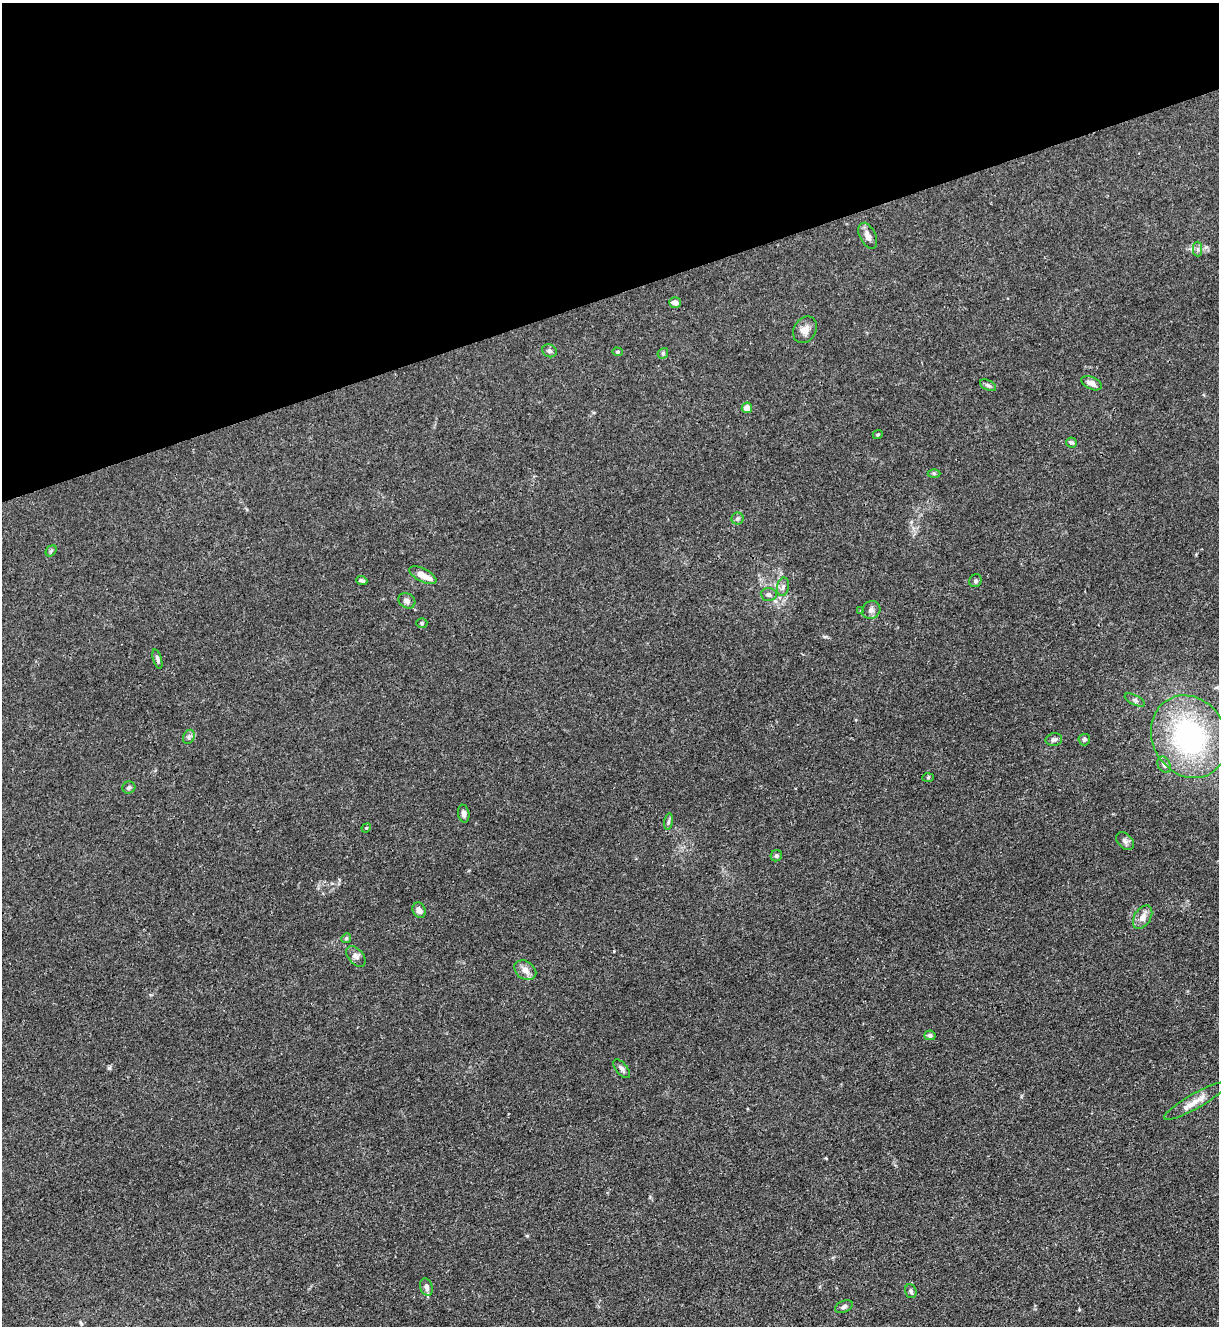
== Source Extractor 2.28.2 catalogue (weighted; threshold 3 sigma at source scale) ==
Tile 3 of 4 x 4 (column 3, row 1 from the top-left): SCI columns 2582-3798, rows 3978-5301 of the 5287 x 5305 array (HDU 1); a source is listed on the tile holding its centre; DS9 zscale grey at full resolution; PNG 1221 x 1328 px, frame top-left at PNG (2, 3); each listed source drawn as its Kron ellipse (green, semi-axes under 4 px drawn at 4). Shown black and unused: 22% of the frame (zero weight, under 3 of 4 exposures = <1% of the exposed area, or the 3 px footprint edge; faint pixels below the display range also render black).
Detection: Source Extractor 2.28.2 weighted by HDU 2 'WHT'; one run over the whole footprint, this tile lists its part. Background 0.0313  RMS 0.0027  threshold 0.0121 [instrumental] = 3 sigma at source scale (4.5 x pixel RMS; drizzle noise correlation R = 1.50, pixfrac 1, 0.05/0.05 arcsec/px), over >= 5 px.
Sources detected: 50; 1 inside a brighter listed object's ellipse — not listed separately; the other 49 listed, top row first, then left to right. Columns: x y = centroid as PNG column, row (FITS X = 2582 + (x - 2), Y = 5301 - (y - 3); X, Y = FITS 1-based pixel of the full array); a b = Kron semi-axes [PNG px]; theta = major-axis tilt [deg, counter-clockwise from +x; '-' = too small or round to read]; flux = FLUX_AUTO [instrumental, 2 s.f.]
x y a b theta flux
868 236 14 7 -64 1.9
1198 249 7 4 -89 0.64
675 303 6 5 - 1.2
805 330 14 11 58 2.1
549 351 7 6 - 0.9
617 352 5 4 - 0.37
663 353 6 4 48 0.41
1091 383 11 6 -26 1.7
988 385 9 5 -25 0.59
747 408 5 5 - 2.2
878 434 5 3 - 0.24
1071 443 5 5 - 0.47
934 473 6 4 0 0.38
737 519 6 6 - 0.53
51 551 6 4 45 0.43
423 575 15 6 -27 2.5
362 580 5 3 - 0.49
975 581 7 6 - 0.57
783 587 9 6 80 0.88
769 595 8 6 -4 0.86
407 601 9 7 -29 1.1
861 610 3 3 - 0.3
871 610 9 8 - 1.1
422 623 5 5 - 0.39
157 659 10 4 -73 0.69
1135 700 11 4 -26 0.71
189 737 7 5 62 0.66
1189 737 43 37 -59 49
1054 740 8 6 12 0.68
1084 740 6 5 - 0.48
1164 765 9 6 -62 0.94
928 777 6 4 3 0.33
129 787 6 6 - 0.62
464 814 9 5 -78 1.1
669 822 8 4 81 0.5
366 828 5 4 - 0.26
1125 841 10 7 -45 0.93
776 856 6 5 - 0.5
419 910 8 6 -64 1.1
1143 917 13 8 57 2
346 938 5 4 - 0.41
356 956 12 7 -49 1.2
525 970 12 8 -35 1.9
930 1035 5 5 - 0.79
622 1069 11 5 -51 0.82
1195 1101 35 7 29 3.5
426 1287 9 6 -73 1.2
911 1291 7 5 -72 0.68
844 1307 9 5 23 0.81
Isophote crosses this tile's border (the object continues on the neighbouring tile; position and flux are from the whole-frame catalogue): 1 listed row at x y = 1189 737
Unlisted compact peaks at least as high as the median listed source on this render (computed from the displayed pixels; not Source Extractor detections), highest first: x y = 109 1068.